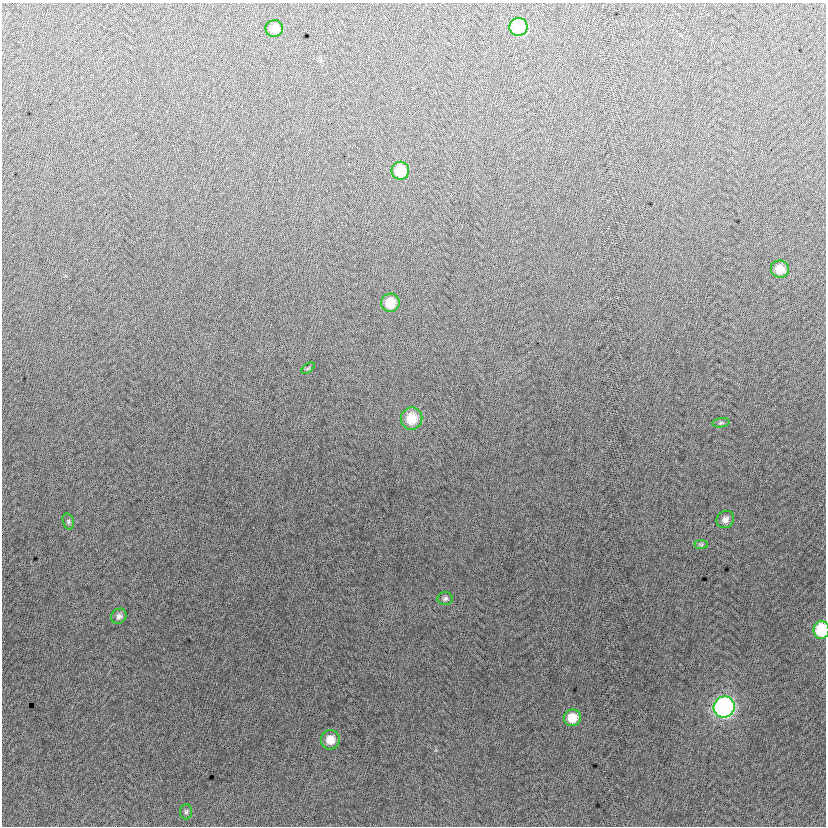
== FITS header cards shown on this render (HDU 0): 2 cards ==
NAXIS1  =                  824
NAXIS2  =                  824

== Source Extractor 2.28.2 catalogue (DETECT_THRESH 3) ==
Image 824 x 824 px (HDU 0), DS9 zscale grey, 1 PNG px = 1 image px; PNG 828 x 828 px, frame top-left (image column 1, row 824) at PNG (2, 3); each listed source drawn as its Kron ellipse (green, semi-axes under 4 px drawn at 4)
Background -5.38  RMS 13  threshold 37.9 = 3 sigma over >= 5 px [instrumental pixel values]
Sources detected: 18; all 18 listed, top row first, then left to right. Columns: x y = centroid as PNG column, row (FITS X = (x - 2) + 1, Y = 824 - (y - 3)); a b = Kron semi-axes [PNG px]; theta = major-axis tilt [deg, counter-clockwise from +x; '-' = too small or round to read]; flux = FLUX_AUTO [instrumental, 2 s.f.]
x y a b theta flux
518 27 9 9 - 49000
274 29 9 8 - 10000
400 171 9 9 - 22000
780 269 9 8 - 11000
390 303 9 9 - 16000
308 368 7 4 37 880
411 419 11 10 - 21000
721 423 8 4 8 1500
725 519 9 8 - 4400
68 521 8 5 -74 1800
701 545 7 4 -1 1400
445 599 7 6 - 2200
119 616 8 7 - 3200
821 630 9 8 - 41000
724 707 10 10 - 230000
572 718 8 8 - 16000
330 740 10 9 - 11000
186 812 8 6 87 1800
At the frame edge (FLAGS 8, measured only in part): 1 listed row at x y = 821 630